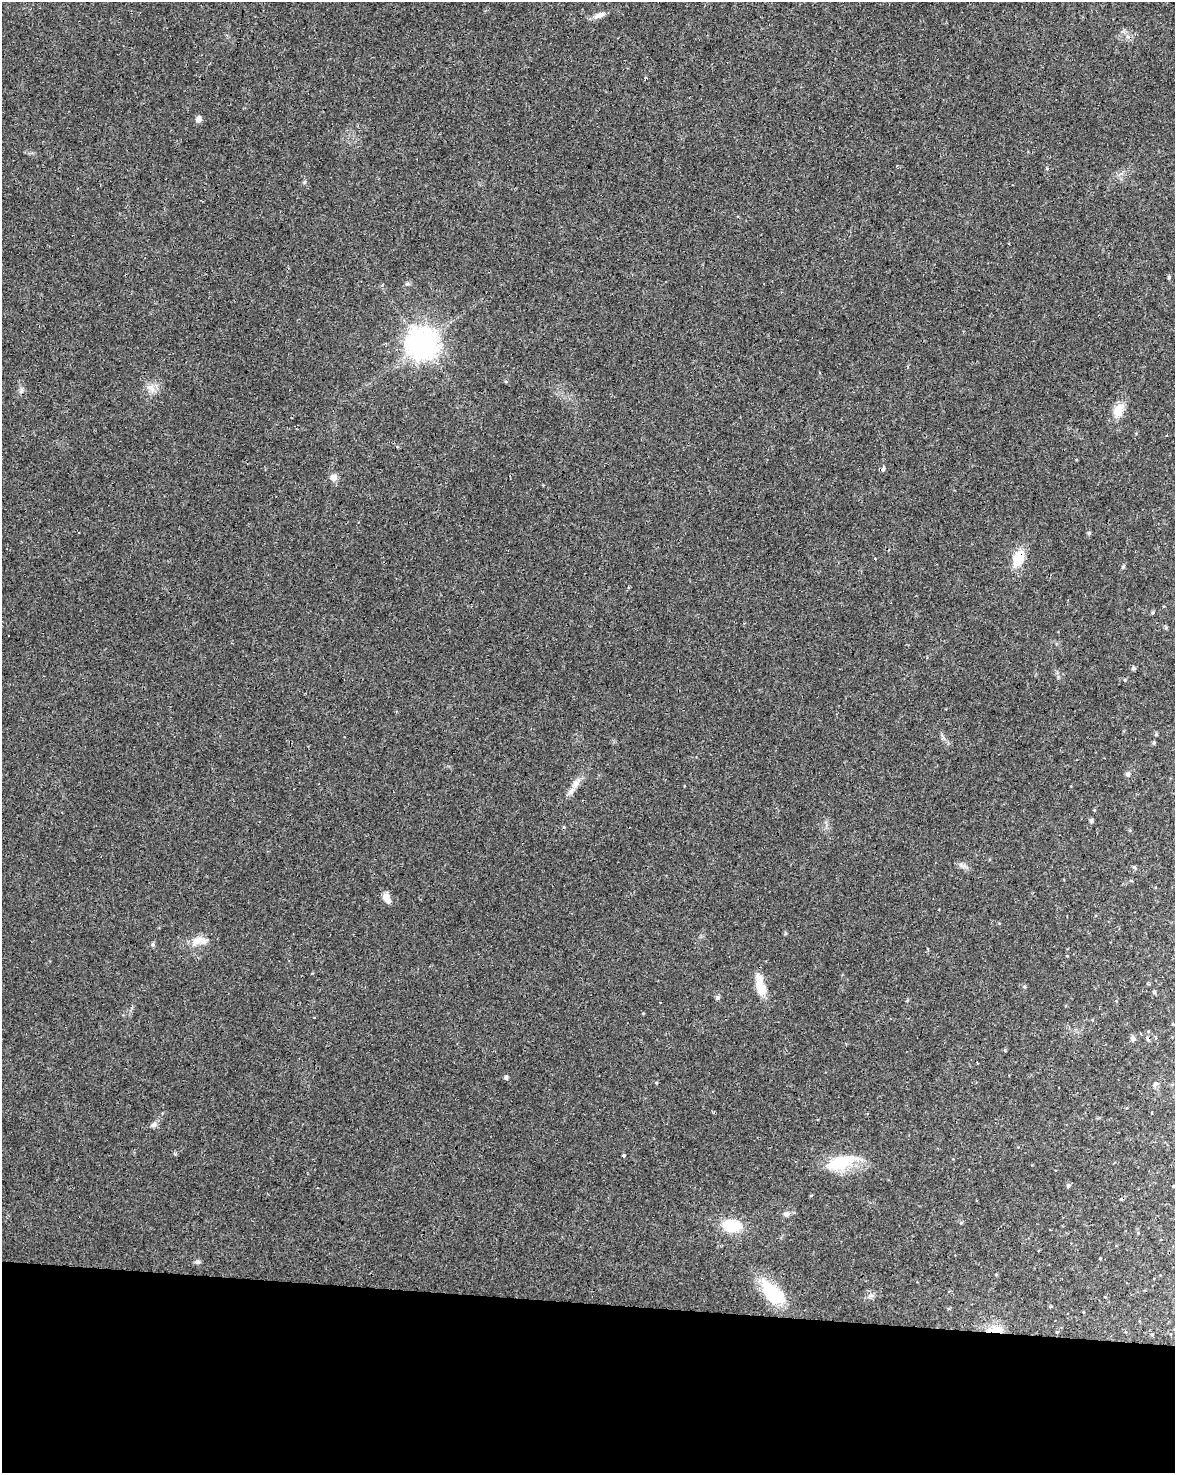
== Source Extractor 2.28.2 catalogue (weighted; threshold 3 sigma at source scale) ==
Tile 10 of 4 x 3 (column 2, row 3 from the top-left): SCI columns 1178-2350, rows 282-1752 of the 4696 x 4918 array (HDU 1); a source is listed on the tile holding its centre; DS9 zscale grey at full resolution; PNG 1177 x 1475 px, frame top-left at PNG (2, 2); no overlay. Shown black and unused: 12% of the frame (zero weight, under 3 of 4 exposures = <1% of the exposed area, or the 3 px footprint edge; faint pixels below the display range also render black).
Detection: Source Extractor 2.28.2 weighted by HDU 2 'WHT'; one run over the whole footprint, this tile lists its part. Background 0.0248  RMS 0.0034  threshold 0.0151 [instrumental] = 3 sigma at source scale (4.5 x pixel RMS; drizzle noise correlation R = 1.50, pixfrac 1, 0.0396/0.0396 arcsec/px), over >= 5 px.
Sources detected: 57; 1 inside a brighter object's white glare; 9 cosmic-ray / hot-pixel residue — not listed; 1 inside a brighter listed object's ellipse — not listed separately; the other 46 listed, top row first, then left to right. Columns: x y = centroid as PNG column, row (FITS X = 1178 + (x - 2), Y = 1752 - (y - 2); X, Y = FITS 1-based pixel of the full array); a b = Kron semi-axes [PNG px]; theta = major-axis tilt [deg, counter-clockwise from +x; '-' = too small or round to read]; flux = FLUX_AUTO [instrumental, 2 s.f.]
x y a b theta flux
599 15 16 7 21 2
645 78 4 3 - 0.92
198 119 7 6 - 1.7
304 182 6 4 88 0.45
1169 277 5 4 - 0.46
422 343 9 9 - 500
819 372 3 2 - 0.39
151 388 13 8 -33 2.4
1118 410 19 13 66 4.3
883 468 4 3 - 6.7
334 477 9 9 - 1.6
1089 533 5 5 - 0.61
1019 558 17 11 68 8.1
1152 612 5 3 - 0.42
1166 628 5 4 - 0.55
1133 668 5 5 - 0.7
1156 734 5 4 - 0.51
1154 743 5 4 - 0.46
1128 774 6 5 - 1.1
575 784 12 8 64 2
1091 821 5 4 - 0.81
1134 867 5 5 - 0.54
387 898 13 7 -59 2.6
785 933 6 3 -73 0.36
199 941 27 12 8 4.4
153 944 6 5 - 0.53
761 988 20 13 -60 4.9
1154 992 5 4 - 0.47
717 997 5 5 - 0.85
1172 1024 4 3 - 0.22
1133 1038 8 6 -56 0.87
506 1077 5 4 - 0.94
1155 1084 9 6 51 0.81
714 1112 3 3 - 0.98
154 1125 8 7 - 1.1
624 1155 4 4 - 0.42
841 1163 41 17 19 13
1068 1186 5 5 - 0.52
786 1214 8 7 - 1.1
732 1226 15 10 -5 14
1138 1233 5 3 - 0.3
1100 1258 4 3 - 0.23
198 1262 7 6 - 0.81
773 1292 39 19 -46 15
995 1329 23 9 3 4.8
1057 1332 4 3 - 0.3
Overlapping masked pixels (flux is a lower limit): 3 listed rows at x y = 883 468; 1019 558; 995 1329
Unlisted compact peaks at least as high as the median listed source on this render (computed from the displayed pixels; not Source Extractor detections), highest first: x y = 407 284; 961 865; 1123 567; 175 1154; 1125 680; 1047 168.